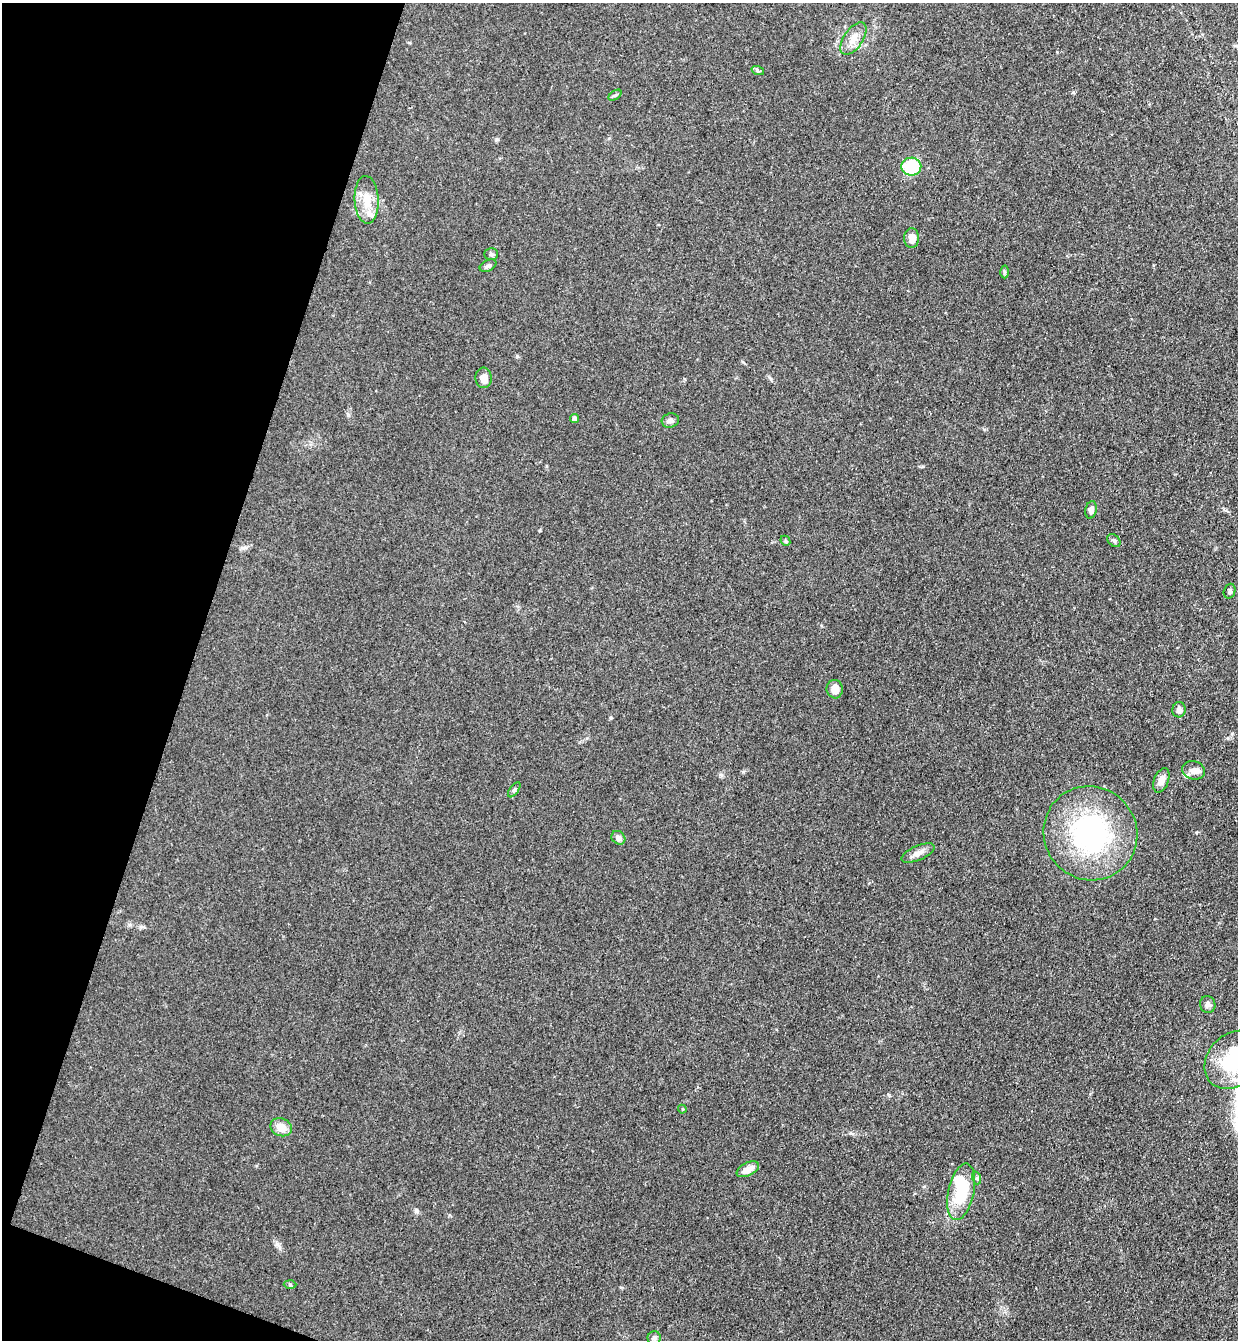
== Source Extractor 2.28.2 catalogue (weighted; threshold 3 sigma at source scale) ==
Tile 9 of 4 x 4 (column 1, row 3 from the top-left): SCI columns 188-1423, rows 1361-2698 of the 5447 x 5397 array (HDU 1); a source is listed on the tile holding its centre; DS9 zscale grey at full resolution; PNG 1240 x 1342 px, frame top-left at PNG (2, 3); each listed source drawn as its Kron ellipse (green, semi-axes under 4 px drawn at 4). Shown black and unused: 16% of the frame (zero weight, under 3 of 4 exposures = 5% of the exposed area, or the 3 px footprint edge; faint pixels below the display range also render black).
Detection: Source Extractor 2.28.2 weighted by HDU 2 'WHT'; one run over the whole footprint, this tile lists its part. Background 0.0996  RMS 0.0071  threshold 0.0317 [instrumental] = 3 sigma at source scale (4.5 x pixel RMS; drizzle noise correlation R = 1.50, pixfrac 1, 0.05/0.05 arcsec/px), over >= 5 px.
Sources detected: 36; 1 inside a brighter object's white glare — neither listed nor drawn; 2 inside a brighter listed object's ellipse — not listed separately; the other 33 listed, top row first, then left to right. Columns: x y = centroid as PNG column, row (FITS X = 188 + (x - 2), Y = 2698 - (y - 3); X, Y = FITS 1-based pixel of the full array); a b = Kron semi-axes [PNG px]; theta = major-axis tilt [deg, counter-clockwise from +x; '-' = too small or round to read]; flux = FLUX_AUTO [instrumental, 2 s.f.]
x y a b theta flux
853 39 18 9 56 7.7
758 71 6 4 -19 1.2
615 95 7 4 36 1.1
911 167 10 9 - 33
367 200 24 12 -87 13
912 238 10 7 -90 6.5
491 254 7 5 -1 1.4
488 266 9 5 27 1.7
1004 272 6 4 -89 1.1
484 378 10 8 -86 5.1
574 419 4 4 - 3.6
670 420 9 7 16 2.7
1091 510 9 5 80 3.8
1114 540 7 5 -45 1.5
785 541 5 4 - 1.1
1230 591 7 5 72 1.6
835 689 9 8 - 7.1
1179 710 8 6 76 3
1194 770 12 9 -13 4.4
1161 780 13 7 69 5.4
514 790 9 4 54 1.4
1090 833 48 46 -47 120
618 838 7 6 - 3.1
918 853 18 7 23 4.8
1208 1004 8 7 - 2.4
1234 1060 32 25 44 57
682 1109 4 4 - 0.77
281 1127 11 9 -22 7.2
748 1169 12 6 27 6.9
977 1178 6 4 -72 1.2
961 1192 29 13 78 35
290 1284 6 4 -2 0.86
654 1338 6 6 - 2.1
Isophote crosses this tile's border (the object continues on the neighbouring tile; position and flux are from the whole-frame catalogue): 1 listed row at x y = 1234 1060
Unlisted compact peaks at least as high as the median listed source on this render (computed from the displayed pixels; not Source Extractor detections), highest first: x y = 277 1244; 517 356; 611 718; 417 1211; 1073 92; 743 772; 497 139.